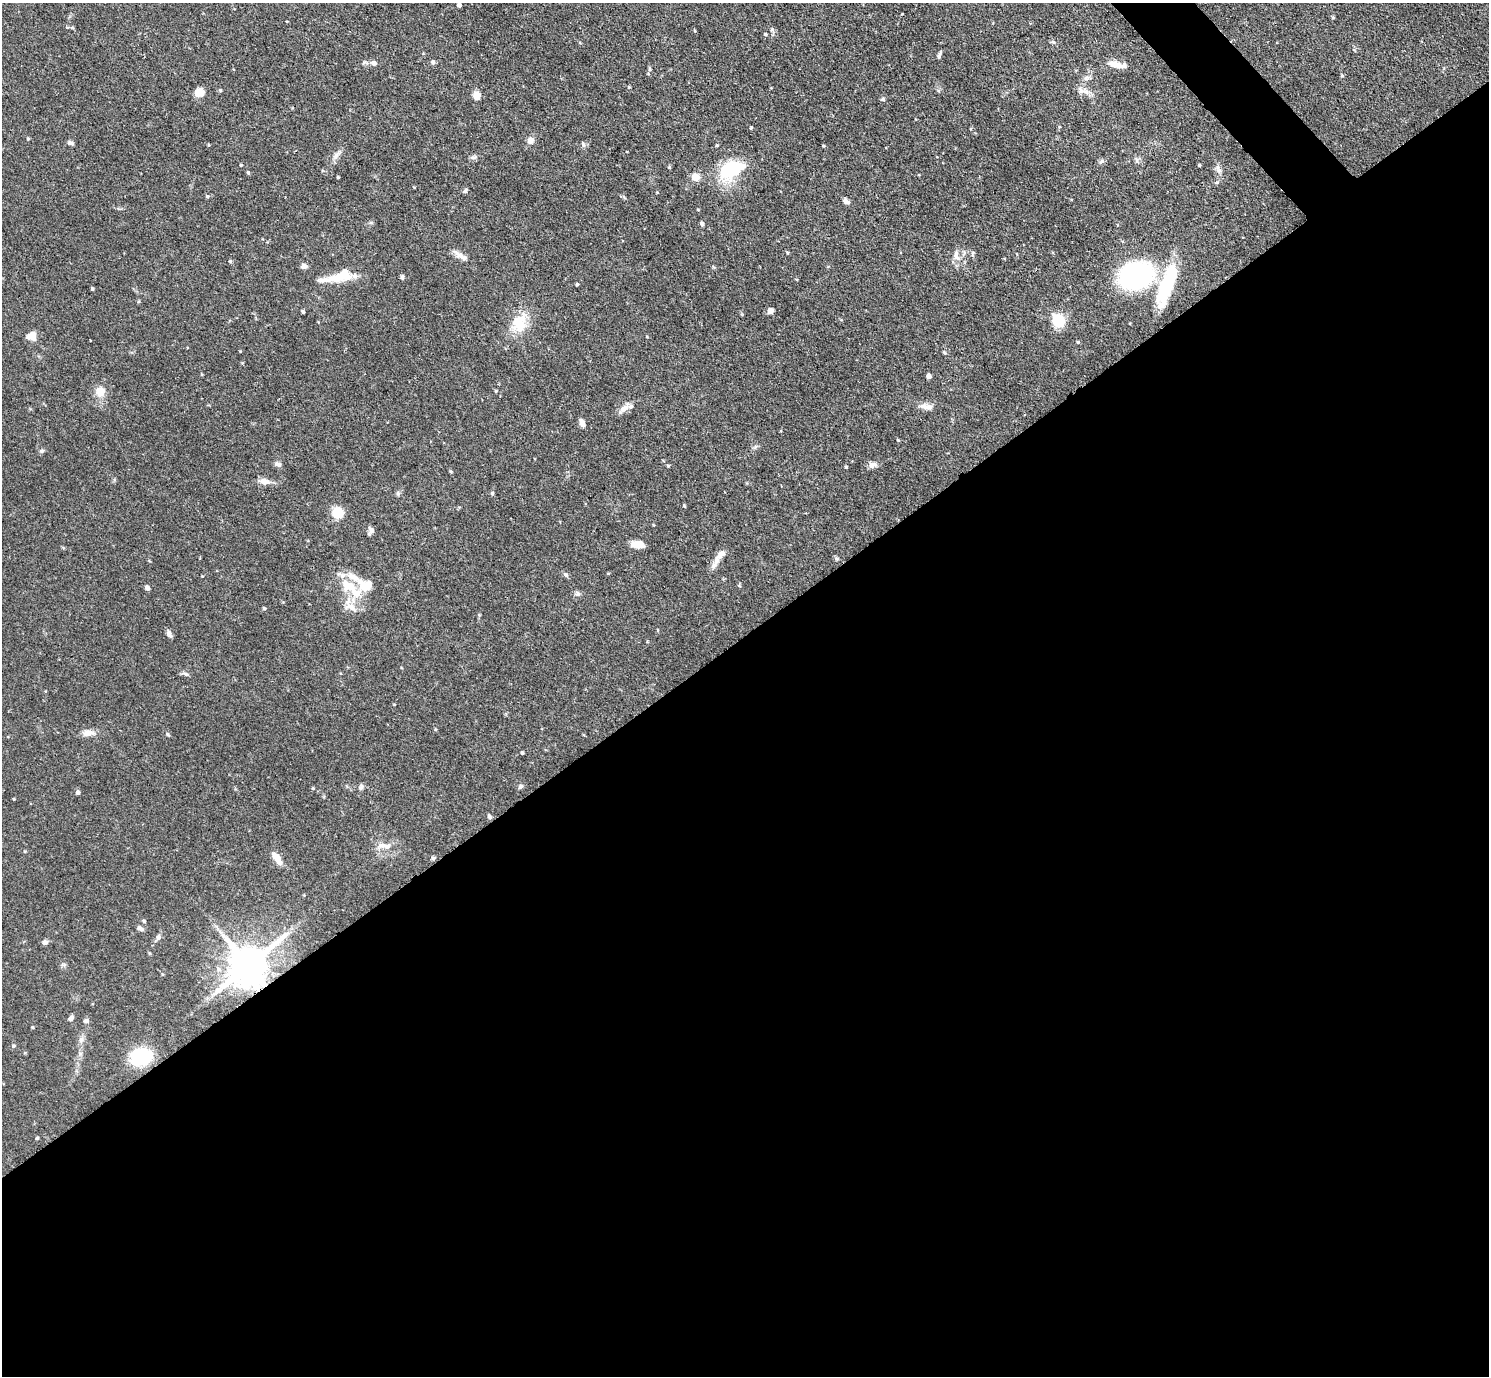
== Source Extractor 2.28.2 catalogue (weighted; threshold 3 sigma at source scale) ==
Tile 15 of 4 x 4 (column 3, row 4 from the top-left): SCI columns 2985-4471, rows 308-1681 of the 5969 x 5965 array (HDU 1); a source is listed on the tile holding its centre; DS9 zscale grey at full resolution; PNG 1491 x 1378 px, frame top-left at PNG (2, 3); no overlay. Shown black and unused: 55% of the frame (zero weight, under 3 of 4 exposures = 1% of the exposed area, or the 3 px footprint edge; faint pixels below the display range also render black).
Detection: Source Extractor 2.28.2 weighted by HDU 2 'WHT'; one run over the whole footprint, this tile lists its part. Background 0.0699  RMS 0.0041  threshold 0.0184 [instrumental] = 3 sigma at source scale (4.5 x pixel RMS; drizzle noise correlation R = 1.50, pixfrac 1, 0.05/0.05 arcsec/px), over >= 5 px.
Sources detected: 123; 2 inside a brighter object's white glare — not listed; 7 inside a brighter listed object's ellipse — not listed separately; the other 114 listed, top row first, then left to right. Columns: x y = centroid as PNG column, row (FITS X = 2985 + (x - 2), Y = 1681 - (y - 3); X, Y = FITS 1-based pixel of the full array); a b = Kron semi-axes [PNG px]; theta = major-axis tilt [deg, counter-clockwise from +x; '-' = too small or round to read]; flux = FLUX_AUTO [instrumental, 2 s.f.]
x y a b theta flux
459 5 4 4 - 1.4
1333 17 4 4 - 0.46
765 34 4 4 - 0.49
1053 42 7 4 -44 0.7
939 54 11 3 68 0.83
433 62 6 5 - 1
374 63 8 7 - 1.5
1115 64 19 8 -12 3.9
649 69 6 4 -90 0.56
1342 76 4 4 - 0.45
1086 78 8 5 45 1.2
1081 90 10 6 -45 1.9
200 92 12 10 -14 3.1
476 95 10 8 -87 2.9
883 99 6 5 - 0.79
1059 127 5 3 - 0.4
751 128 4 3 - 0.47
28 138 4 3 - 0.4
530 140 8 7 - 2.2
70 143 8 5 -17 0.92
209 145 5 3 - 0.36
583 145 8 5 -64 0.81
717 145 4 3 - 0.42
823 146 4 3 - 0.38
336 155 17 6 53 2.1
474 157 11 5 8 1
1137 160 8 3 -71 0.77
1102 161 7 5 36 0.89
241 165 3 3 - 0.38
1200 165 3 3 - 0.47
669 167 4 4 - 0.47
1218 169 14 5 -67 1.7
731 170 38 22 30 19
248 173 5 4 - 0.52
338 177 3 3 - 0.41
695 177 8 8 - 4.1
465 191 6 5 - 0.79
207 196 4 4 - 0.52
846 201 8 5 -39 1.6
698 210 4 3 - 0.32
702 224 5 4 - 0.89
787 253 5 3 - 0.45
460 255 26 6 -33 2.7
956 256 16 8 -74 3.2
230 261 4 4 - 0.51
304 266 7 6 - 1.5
1136 276 29 22 18 72
402 277 5 4 - 0.88
337 278 44 9 8 9.3
577 284 3 3 - 0.5
1166 285 49 15 76 25
92 289 3 3 - 0.57
770 311 6 6 - 1.6
303 312 4 3 - 0.52
1058 321 6 6 - 54
519 324 26 19 79 11
31 336 11 8 22 3.8
1078 342 5 4 - 0.42
929 376 5 4 - 1.9
496 391 4 4 - 0.42
100 392 12 11 - 4.7
929 407 16 8 -19 2.6
624 408 18 7 41 2.7
582 422 8 5 -66 2.2
898 440 5 3 - 0.41
755 447 7 4 20 0.73
42 451 7 5 1 0.8
278 464 9 6 -21 1.3
872 465 11 8 12 1.9
668 466 4 4 - 0.42
846 467 3 3 - 0.53
451 472 4 4 - 0.43
264 481 14 8 -9 2.9
398 493 6 5 - 0.67
492 493 5 4 - 0.51
684 506 4 3 - 0.42
337 513 6 5 - 31
371 531 8 5 75 1.5
637 544 13 7 -1 4.6
721 554 29 7 54 3.8
608 573 5 3 - 0.3
342 575 9 8 - 2
566 575 8 5 -43 0.91
147 587 6 4 -56 1.3
355 593 20 15 -40 9
577 594 8 7 - 1.1
264 608 4 4 - 0.56
169 634 10 6 -62 1.3
185 674 9 5 -25 0.96
88 733 16 8 6 2.8
168 734 6 4 -60 0.49
522 753 3 3 - 0.58
520 786 7 6 - 0.87
361 787 8 6 71 1
313 788 5 4 - 0.45
78 792 5 5 - 0.91
489 816 7 5 -59 0.85
386 846 13 8 10 3
277 858 14 7 -55 4.5
433 858 6 5 - 0.62
144 921 5 4 - 0.65
140 928 8 5 -29 1.2
158 937 8 6 72 1.1
45 942 7 6 - 1.1
64 965 7 4 0 0.66
249 965 12 11 - 1500
218 969 8 7 - 1.4
71 1018 6 5 - 1.3
86 1021 7 6 - 0.95
32 1027 4 3 - 0.43
81 1039 8 6 69 1.4
14 1046 5 5 - 0.68
141 1057 18 14 10 25
37 1138 4 4 - 0.47
Overlapping masked pixels (flux is a lower limit): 1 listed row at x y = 249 965
Isophote crosses this tile's border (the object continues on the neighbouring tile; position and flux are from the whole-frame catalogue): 1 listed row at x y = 459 5
Unlisted compact peaks at least as high as the median listed source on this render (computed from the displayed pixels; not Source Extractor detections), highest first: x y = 944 352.